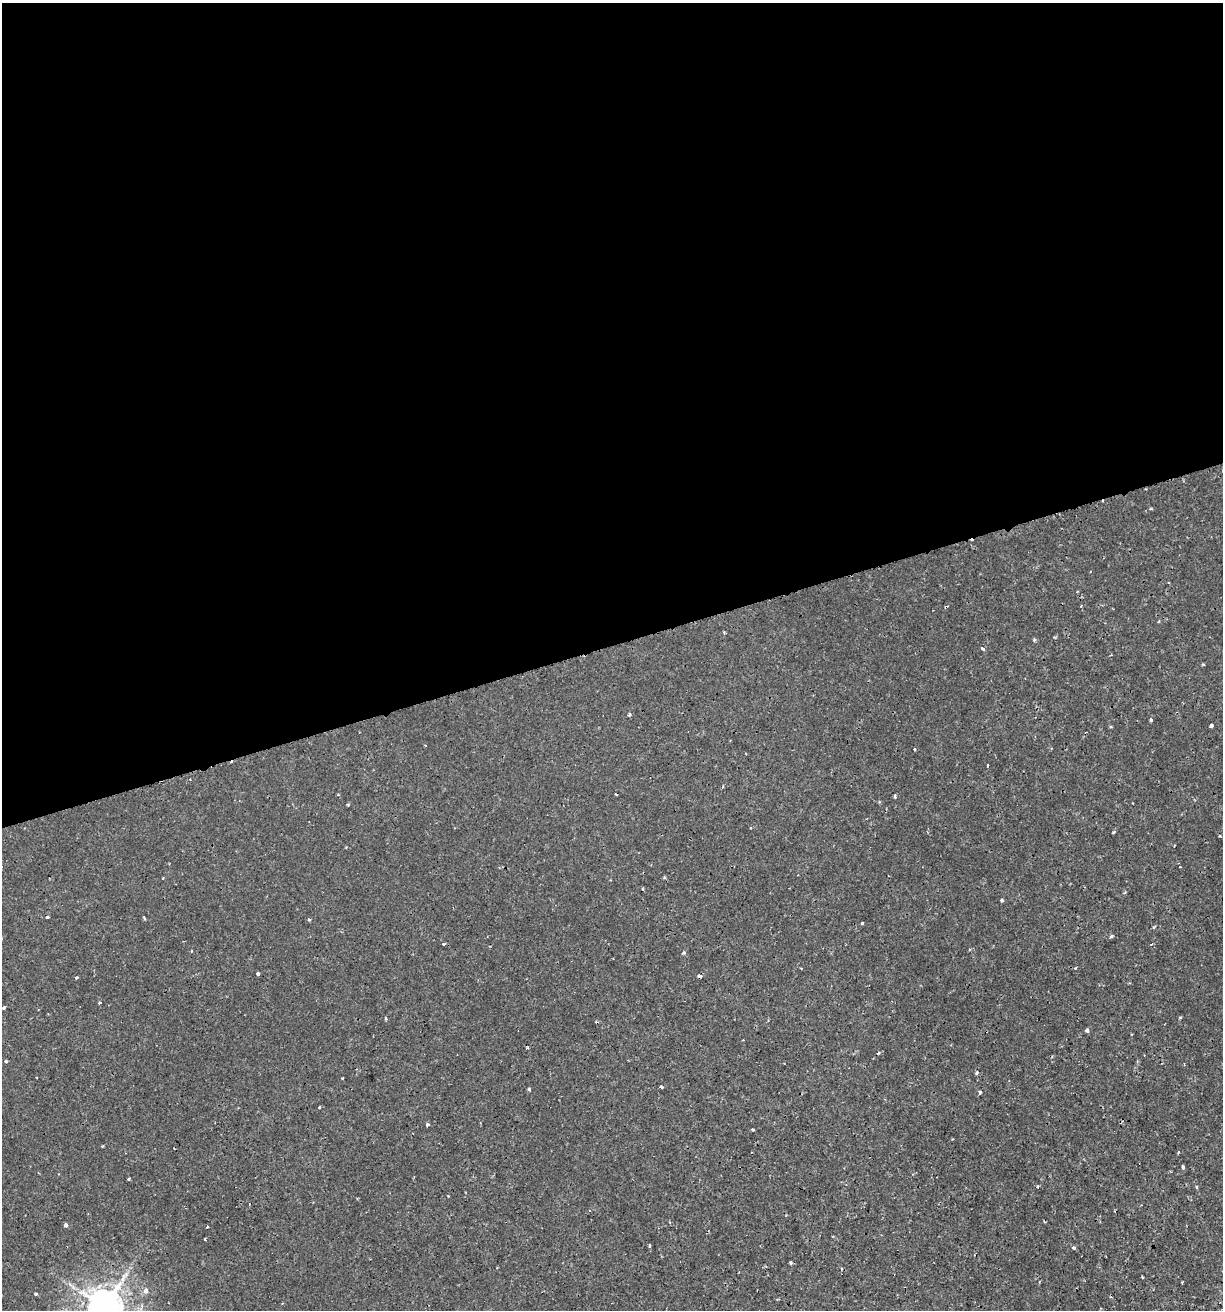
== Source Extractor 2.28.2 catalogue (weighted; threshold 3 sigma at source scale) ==
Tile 2 of 4 x 4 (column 2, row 1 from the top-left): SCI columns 1274-2494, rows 3926-5233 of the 5039 x 5235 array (HDU 1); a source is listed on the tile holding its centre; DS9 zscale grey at full resolution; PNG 1225 x 1312 px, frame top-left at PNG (2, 3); no overlay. Shown black and unused: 49% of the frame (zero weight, under 2 of 3 exposures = <1% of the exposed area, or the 3 px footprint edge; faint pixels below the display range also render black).
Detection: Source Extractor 2.28.2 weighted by HDU 2 'WHT'; one run over the whole footprint, this tile lists its part. Background 7.19e-04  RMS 0.0012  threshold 0.00523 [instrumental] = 3 sigma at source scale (4.5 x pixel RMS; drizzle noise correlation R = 1.50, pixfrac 1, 0.0396/0.0396 arcsec/px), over >= 5 px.
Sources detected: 66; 5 cosmic-ray / hot-pixel residue — not listed; the other 61 listed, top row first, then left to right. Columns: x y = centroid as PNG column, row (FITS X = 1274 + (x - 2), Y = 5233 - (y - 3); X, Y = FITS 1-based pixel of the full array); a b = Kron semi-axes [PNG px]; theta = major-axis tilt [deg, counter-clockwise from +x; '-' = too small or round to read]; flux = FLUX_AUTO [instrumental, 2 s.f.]
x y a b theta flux
1034 640 5 4 - 0.17
983 649 4 3 - 0.33
1203 664 4 3 - 0.13
629 714 4 3 - 0.18
1151 720 3 3 - 0.45
1211 726 4 3 - 0.98
1111 727 5 3 - 0.12
425 745 3 2 - 0.093
914 749 3 3 - 0.12
988 766 3 2 - 0.18
895 796 4 3 - 0.27
348 804 4 3 - 0.12
750 828 3 3 - 0.12
1114 832 4 3 - 0.13
643 889 4 3 - 0.1
1002 900 3 3 - 0.21
47 917 4 3 - 0.61
144 918 3 3 - 0.17
309 919 4 3 - 0.18
862 923 3 3 - 0.13
1111 936 3 3 - 0.35
444 944 4 3 - 0.12
1151 944 4 2 - 0.11
683 952 4 3 - 0.19
1075 968 3 2 - 0.11
258 973 3 3 - 0.28
699 976 4 3 - 0.36
77 977 3 3 - 0.23
100 1003 3 3 - 0.18
4 1008 3 3 - 0.29
1180 1017 3 3 - 0.11
386 1018 4 3 - 0.23
1087 1030 4 3 - 0.38
743 1040 2 2 - 0.075
6 1061 3 3 - 0.31
976 1073 4 3 - 0.43
37 1077 3 2 - 0.13
342 1078 3 2 - 0.1
661 1086 4 3 - 0.4
529 1089 3 3 - 0.36
980 1092 4 3 - 0.29
319 1107 3 3 - 0.19
427 1124 3 3 - 0.3
752 1129 3 3 - 0.29
103 1146 3 2 - 0.14
1183 1167 4 3 - 0.17
128 1179 3 3 - 0.16
1037 1186 4 3 - 0.18
1196 1187 4 3 - 0.14
448 1196 2 2 - 0.099
66 1225 4 3 - 0.81
205 1239 3 2 - 0.11
650 1246 6 3 89 0.13
1074 1248 4 3 - 0.35
791 1262 3 3 - 0.38
841 1268 4 2 - 0.11
1142 1277 3 2 - 0.11
1182 1282 3 2 - 0.12
146 1291 5 5 - 0.5
36 1294 3 3 - 0.43
105 1307 10 10 - 250
Isophote crosses this tile's border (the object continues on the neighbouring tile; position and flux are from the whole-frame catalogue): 1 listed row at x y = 105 1307